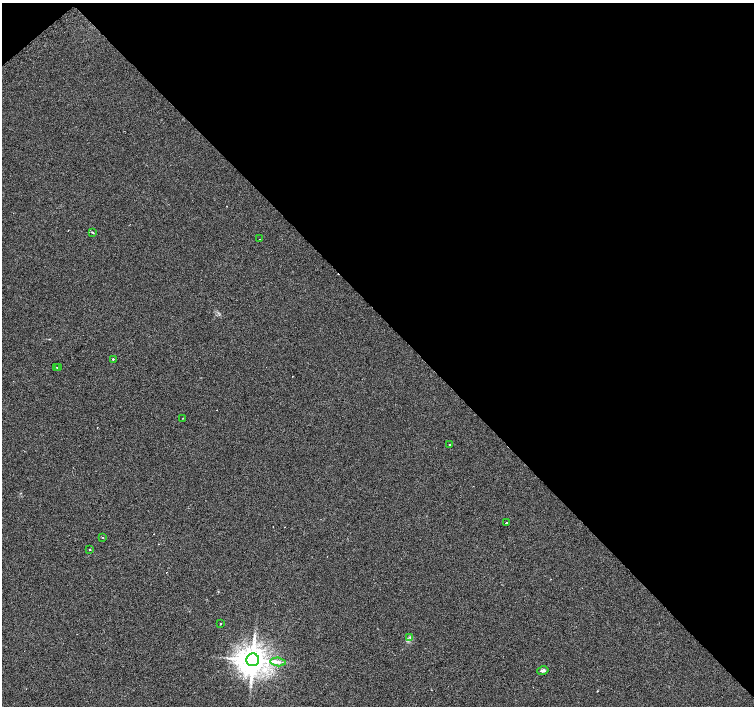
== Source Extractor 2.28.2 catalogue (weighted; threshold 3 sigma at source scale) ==
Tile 3 of 4 x 4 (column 3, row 1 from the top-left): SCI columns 3008-4510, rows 4397-5804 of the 6070 x 6041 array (HDU 1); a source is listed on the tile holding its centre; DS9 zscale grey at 2 x 2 block average (1 PNG px = mean of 2 x 2 image px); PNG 756 x 708 px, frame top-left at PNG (2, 3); each listed source drawn as its Kron ellipse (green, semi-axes under 4 px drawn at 4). Shown black and unused: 45% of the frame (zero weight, under 2 of 3 exposures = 3% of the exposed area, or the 3 px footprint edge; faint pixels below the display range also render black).
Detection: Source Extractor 2.28.2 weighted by HDU 2 'WHT'; one run over the whole footprint, this tile lists its part. Background 0.0238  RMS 0.013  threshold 0.0577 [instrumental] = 3 sigma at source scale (4.5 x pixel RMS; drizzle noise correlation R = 1.50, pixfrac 1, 0.0396/0.0396 arcsec/px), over >= 5 px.
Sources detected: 26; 11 cosmic-ray / hot-pixel residue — neither listed nor drawn; the other 15 listed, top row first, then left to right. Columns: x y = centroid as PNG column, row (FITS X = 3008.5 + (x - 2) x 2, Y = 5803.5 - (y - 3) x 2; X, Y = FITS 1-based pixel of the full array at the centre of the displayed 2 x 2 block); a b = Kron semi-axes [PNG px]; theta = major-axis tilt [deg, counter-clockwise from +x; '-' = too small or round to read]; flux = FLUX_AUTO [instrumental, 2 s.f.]
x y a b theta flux
92 232 3 2 - 2
260 239 2 2 - 5
113 359 2 2 - 26
56 367 2 2 - 6.2
58 368 2 2 - 15
183 418 2 2 - 1.8
449 445 2 2 - 1.9
506 522 2 2 - 67
103 538 2 2 - 3
90 549 2 2 - 62
220 623 2 2 - 12
410 637 3 2 - 2.7
253 660 6 6 - 5000
278 662 7 3 -6 9.6
543 670 6 4 12 7.9
Diffuse or blended objects may show on this block-average render without a row.